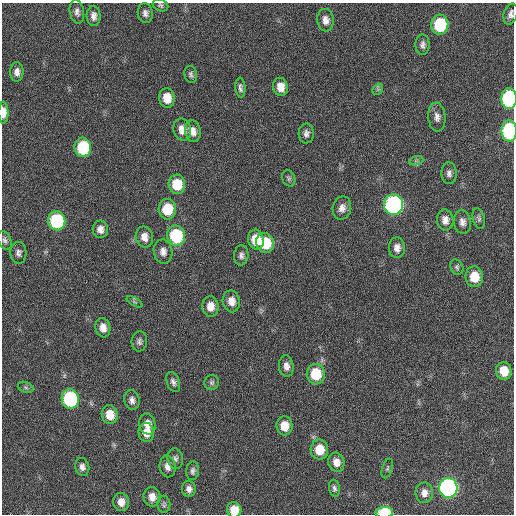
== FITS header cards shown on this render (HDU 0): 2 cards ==
NAXIS1  =                  512 / Axis length
NAXIS2  =                  512 / Axis length

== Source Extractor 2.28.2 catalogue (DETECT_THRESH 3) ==
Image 512 x 512 px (HDU 0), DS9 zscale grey, 1 PNG px = 1 image px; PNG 516 x 516 px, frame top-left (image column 1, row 512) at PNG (2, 3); each listed source drawn as its Kron ellipse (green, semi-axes under 4 px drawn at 4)
Background 19.3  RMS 5.1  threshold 15.2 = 3 sigma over >= 5 px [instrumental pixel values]
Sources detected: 78; all 78 listed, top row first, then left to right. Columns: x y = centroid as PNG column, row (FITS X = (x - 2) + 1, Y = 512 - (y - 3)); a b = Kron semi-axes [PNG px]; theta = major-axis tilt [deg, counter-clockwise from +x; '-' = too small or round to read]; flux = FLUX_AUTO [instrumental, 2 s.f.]
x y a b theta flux
160 5 8 6 -24 760
77 12 12 7 -79 1500
145 13 10 7 -82 1500
511 14 11 7 74 1600
94 16 10 7 -87 1900
325 20 11 8 -84 2500
440 25 10 8 84 19000
422 45 10 7 90 1300
17 72 9 7 89 1800
191 74 9 6 -77 970
281 87 9 7 -79 3500
240 88 10 5 -85 1100
378 89 6 4 50 560
167 98 10 7 -84 5500
509 99 10 8 88 49000
3 113 11 5 -90 3700
437 117 14 8 -84 2100
182 130 11 9 -75 3600
193 131 11 8 -79 2700
509 131 10 7 -90 52000
306 133 10 7 89 1500
83 147 10 8 -84 17000
416 161 7 4 19 670
449 173 11 7 -89 1500
289 178 8 6 -66 820
177 184 9 8 - 9800
393 205 10 9 - 100000
342 208 12 9 77 2300
167 209 10 8 -86 10000
479 218 11 5 -75 950
445 220 10 8 -85 2500
57 221 10 8 -74 31000
462 222 12 8 -81 2000
100 229 9 7 -89 2100
176 236 10 9 - 24000
144 237 10 8 -78 3000
5 240 10 6 -65 1100
256 240 10 8 -77 6600
265 243 10 9 - 13000
397 248 10 8 -88 2300
163 251 12 9 -82 2400
18 253 11 8 -88 1500
241 255 10 7 86 1300
457 267 8 6 -60 830
474 277 10 9 - 6800
231 301 11 8 -79 3200
134 302 9 4 -31 620
210 306 10 8 -88 3400
103 328 10 7 -80 2700
139 341 10 7 86 1200
286 366 11 7 -83 2200
504 371 9 7 -80 5700
316 374 10 9 - 12000
173 382 10 6 -69 1300
212 383 7 7 - 840
26 387 8 5 -20 710
70 399 10 8 -80 40000
132 400 10 7 -79 1700
110 415 9 8 - 5400
147 424 10 8 -75 3200
285 426 9 8 - 4800
146 432 9 7 -85 3400
319 450 10 9 - 7200
175 459 10 7 -79 1300
336 462 9 8 - 3100
168 466 11 8 -81 2100
82 467 9 7 -76 1700
387 468 10 5 72 700
193 471 9 6 82 1000
334 488 8 5 -81 890
448 488 10 9 - 120000
189 489 8 7 - 1700
424 493 10 9 - 2500
152 497 10 8 -81 3000
121 502 9 8 - 3000
164 504 8 6 -88 800
234 510 8 7 - 4900
384 512 9 5 2 16000
At the frame edge (FLAGS 8, measured only in part): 6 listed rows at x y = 511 14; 509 99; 3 113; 509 131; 234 510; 384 512